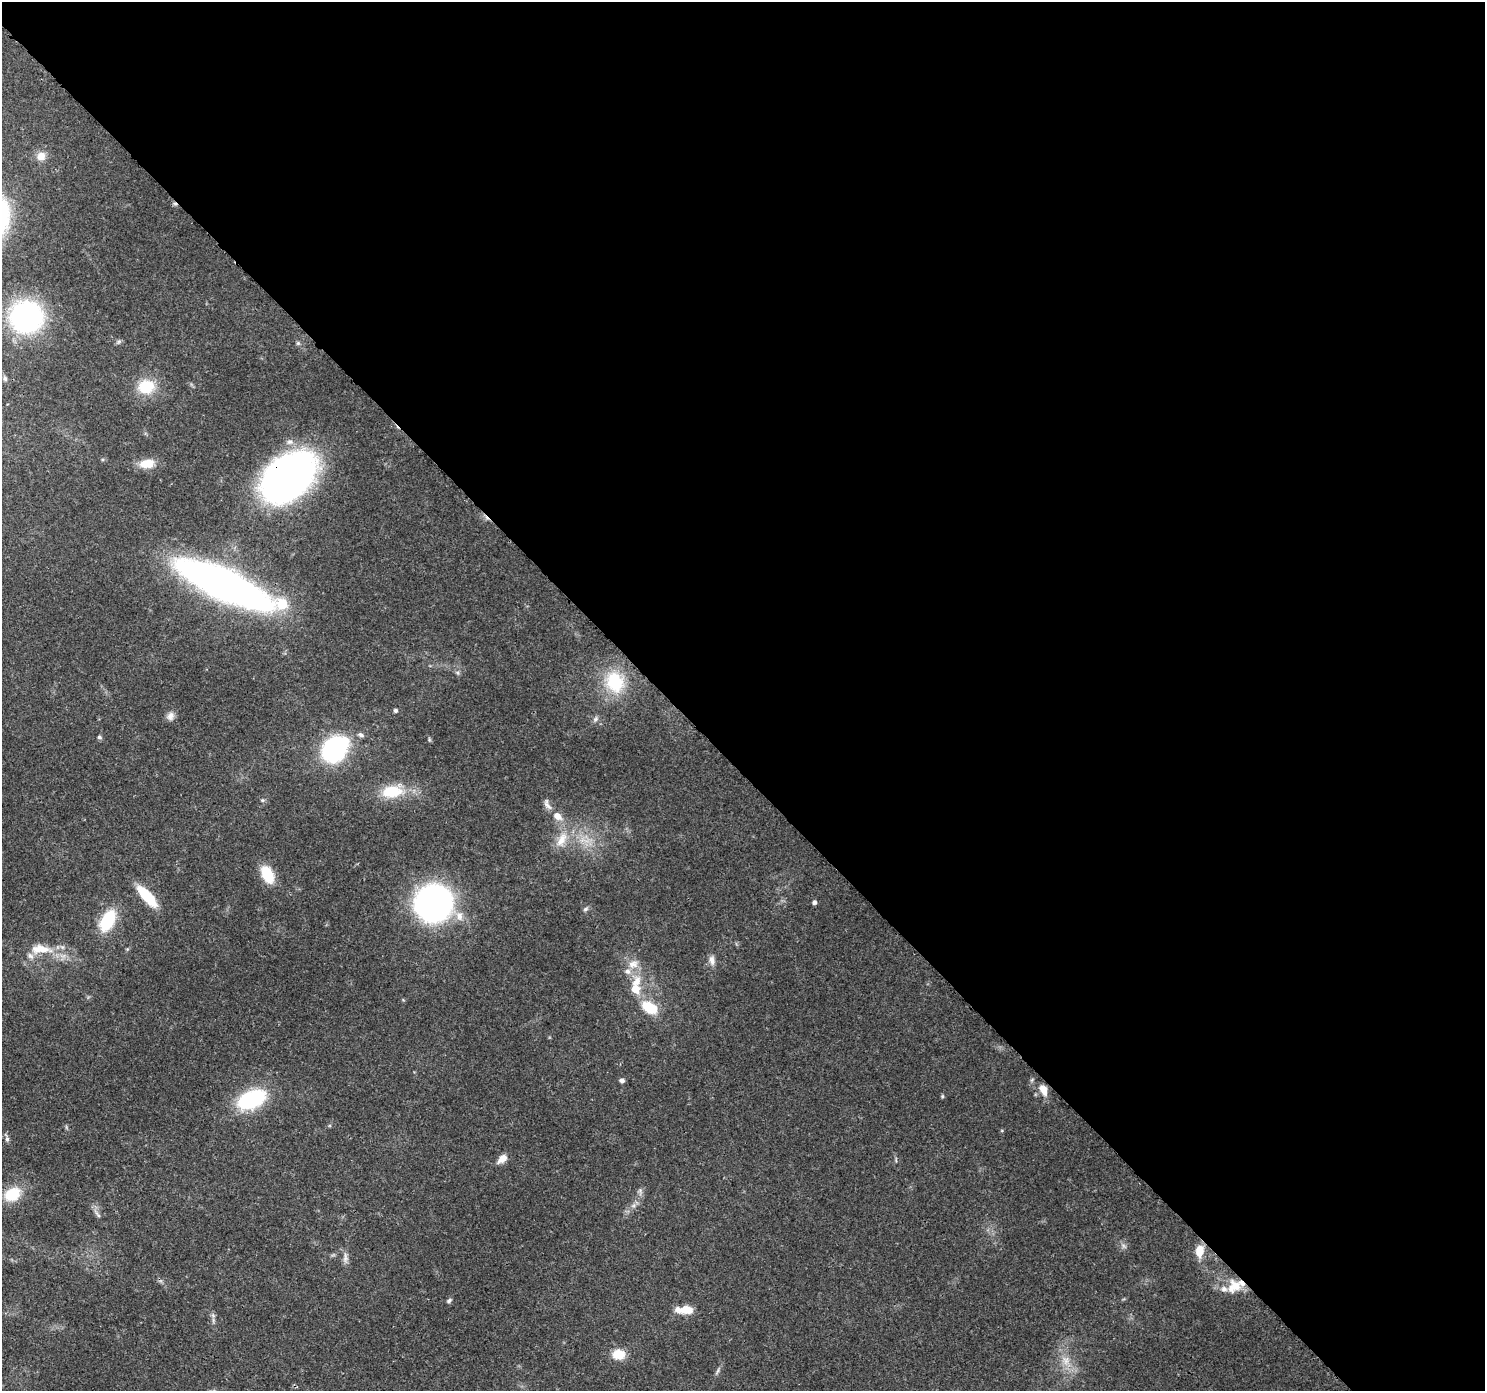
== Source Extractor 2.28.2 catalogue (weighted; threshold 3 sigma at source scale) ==
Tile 8 of 4 x 4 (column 4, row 2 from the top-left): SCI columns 4540-6022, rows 3008-4396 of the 6116 x 6076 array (HDU 1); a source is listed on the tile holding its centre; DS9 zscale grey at full resolution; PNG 1487 x 1393 px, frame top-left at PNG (2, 2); no overlay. Shown black and unused: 55% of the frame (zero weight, under 3 of 4 exposures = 7% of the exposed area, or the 3 px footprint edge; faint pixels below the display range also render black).
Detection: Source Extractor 2.28.2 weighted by HDU 2 'WHT'; one run over the whole footprint, this tile lists its part. Background 0.124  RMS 0.0044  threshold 0.0196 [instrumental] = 3 sigma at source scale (4.5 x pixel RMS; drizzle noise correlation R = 1.50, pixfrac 1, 0.0396/0.0396 arcsec/px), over >= 5 px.
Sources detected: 62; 1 too faint to see at this stretch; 1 cosmic-ray / hot-pixel residue — not listed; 5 inside a brighter listed object's ellipse — not listed separately; the other 55 listed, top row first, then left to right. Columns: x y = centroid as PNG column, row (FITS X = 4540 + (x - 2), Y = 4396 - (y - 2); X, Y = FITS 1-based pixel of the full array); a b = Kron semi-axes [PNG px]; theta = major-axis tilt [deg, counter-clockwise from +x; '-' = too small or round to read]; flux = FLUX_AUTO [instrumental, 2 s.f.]
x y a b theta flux
41 156 12 11 - 4
26 317 29 27 -5 83
118 342 6 5 - 0.83
298 343 6 6 - 0.78
5 379 7 5 -75 0.91
146 387 19 17 12 14
147 464 19 11 6 7
287 478 41 27 41 270
224 584 62 16 -25 460
282 604 7 7 - 19
458 673 8 5 -32 0.89
615 682 31 26 -63 21
395 710 5 5 - 0.96
170 716 12 9 55 2.4
595 719 8 6 42 1.2
361 735 8 6 -27 1.1
99 737 6 4 -16 0.83
429 739 7 4 -89 0.58
334 749 16 12 43 100
392 792 29 16 5 16
262 800 6 5 - 0.66
547 804 17 7 -65 2.3
558 816 12 9 -39 4.2
562 840 25 11 62 7.6
582 840 7 5 45 1.8
267 874 18 11 -64 14
147 896 27 9 -48 15
814 902 5 5 - 1.3
434 903 31 28 62 140
586 909 8 5 39 1.1
459 916 14 10 -69 4.4
108 921 25 14 62 19
41 949 31 12 0 9.8
712 960 14 8 -84 2.5
633 964 15 11 8 4.7
637 981 16 12 68 6.7
649 1008 16 10 -29 15
622 1080 6 5 - 1.3
1043 1090 14 8 -65 4.7
942 1096 5 5 - 0.53
251 1099 24 14 23 46
7 1139 7 6 - 1.1
502 1159 12 7 40 3.7
640 1191 11 5 -87 1.5
12 1194 21 15 28 13
97 1214 16 4 -52 1.6
1199 1251 12 8 84 7.5
345 1258 15 7 89 2.2
1234 1286 20 17 35 8.7
449 1301 8 4 49 0.89
686 1310 19 8 -2 8
213 1316 7 4 -73 1.1
619 1354 15 12 -4 6.9
1066 1360 14 9 -81 4.7
717 1371 12 4 68 1.1
Overlapping masked pixels (flux is a lower limit): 3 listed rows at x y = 287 478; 224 584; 1043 1090
Isophote crosses this tile's border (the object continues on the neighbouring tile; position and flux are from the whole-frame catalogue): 1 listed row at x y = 41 949